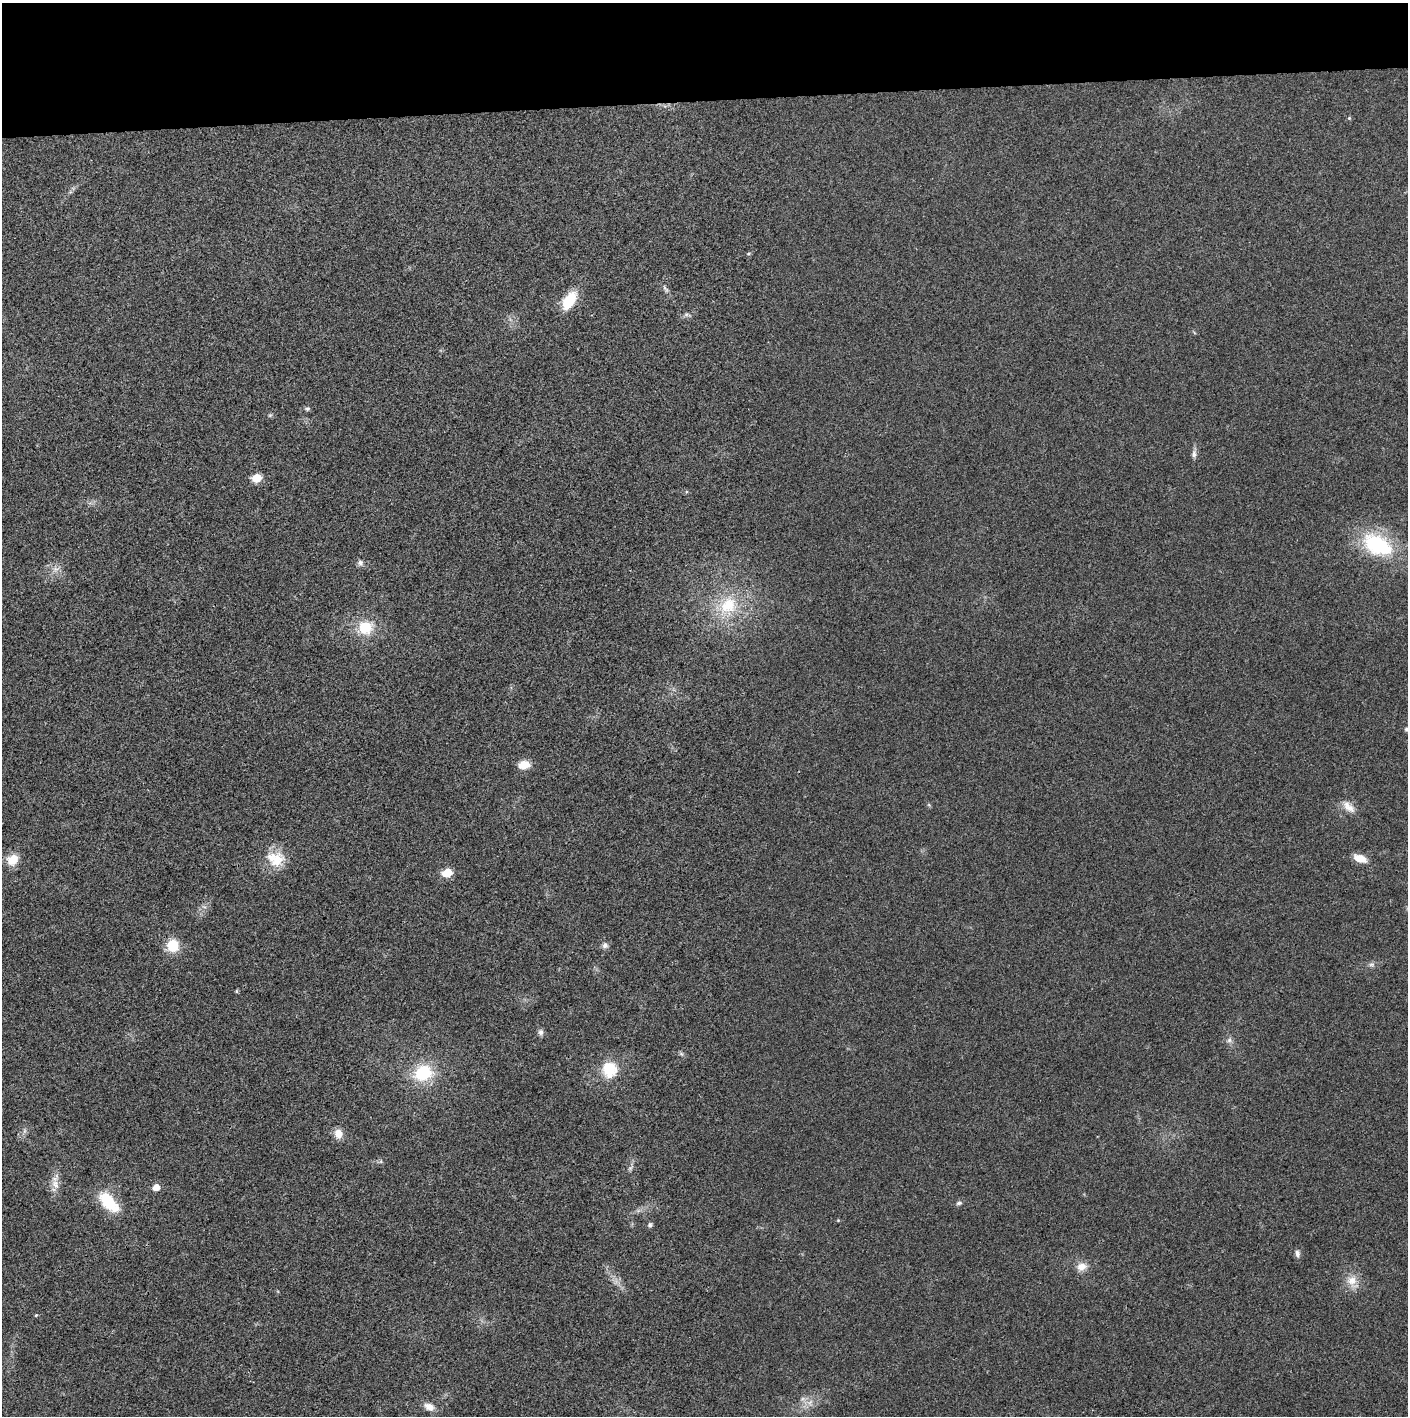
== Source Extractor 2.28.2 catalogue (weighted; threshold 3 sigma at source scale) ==
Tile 2 of 3 x 3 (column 2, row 1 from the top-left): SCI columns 1407-2812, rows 2829-4242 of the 4221 x 4243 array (HDU 1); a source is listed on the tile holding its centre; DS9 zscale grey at full resolution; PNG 1410 x 1418 px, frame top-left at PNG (2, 3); no overlay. Shown black and unused: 7% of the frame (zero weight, under 3 of 4 exposures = <1% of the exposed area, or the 3 px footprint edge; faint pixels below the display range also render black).
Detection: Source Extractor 2.28.2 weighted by HDU 2 'WHT'; one run over the whole footprint, this tile lists its part. Background 0.0253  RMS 0.0059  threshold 0.0267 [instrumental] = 3 sigma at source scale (4.5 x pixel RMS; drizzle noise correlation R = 1.50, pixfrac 1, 0.05/0.05 arcsec/px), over >= 5 px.
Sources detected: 46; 1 inside a brighter object's white glare — not listed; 1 inside a brighter listed object's ellipse — not listed separately; the other 44 listed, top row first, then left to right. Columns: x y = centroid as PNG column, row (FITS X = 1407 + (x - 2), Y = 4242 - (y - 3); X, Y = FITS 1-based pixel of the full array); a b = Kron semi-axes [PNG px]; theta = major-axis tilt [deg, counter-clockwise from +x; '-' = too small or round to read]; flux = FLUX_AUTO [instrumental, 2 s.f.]
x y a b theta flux
1349 118 5 5 - 0.77
748 254 6 3 19 0.72
666 289 13 5 -53 1.7
569 300 17 10 57 21
686 315 7 4 19 1.3
307 409 7 5 0 1.1
270 415 6 4 43 0.79
1194 454 12 6 84 2.3
257 478 6 5 - 16
1377 545 39 24 -28 46
360 563 9 8 - 1.9
56 569 8 7 - 2.6
728 605 28 23 43 26
365 627 17 16 - 17
1406 729 5 5 - 1.1
524 765 12 8 6 8.3
1349 807 20 9 -44 5.5
1360 858 13 7 -22 8.3
13 860 13 11 42 8.8
277 860 24 20 49 14
447 873 6 5 - 19
173 945 13 12 - 14
605 945 8 8 - 2.1
1371 964 9 4 8 1.5
236 991 6 4 -89 0.68
541 1032 9 7 -75 1.8
1229 1040 7 6 - 1.6
681 1054 6 4 18 0.91
609 1069 19 18 - 17
423 1073 23 18 23 26
24 1131 7 4 71 1.2
338 1134 11 9 -74 5.6
630 1168 7 5 45 1.2
55 1184 15 9 -63 4.8
156 1187 6 5 - 5.9
107 1200 26 15 -50 21
959 1203 7 5 2 1.3
650 1225 7 6 - 1.2
1297 1253 10 6 -77 2.2
1082 1267 13 11 16 5
1352 1281 19 12 -60 8
36 1315 4 4 - 0.64
810 1402 9 6 65 2.7
429 1407 13 8 -21 4.7
Isophote crosses this tile's border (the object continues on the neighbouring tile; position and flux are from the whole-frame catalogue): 1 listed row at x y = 1406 729